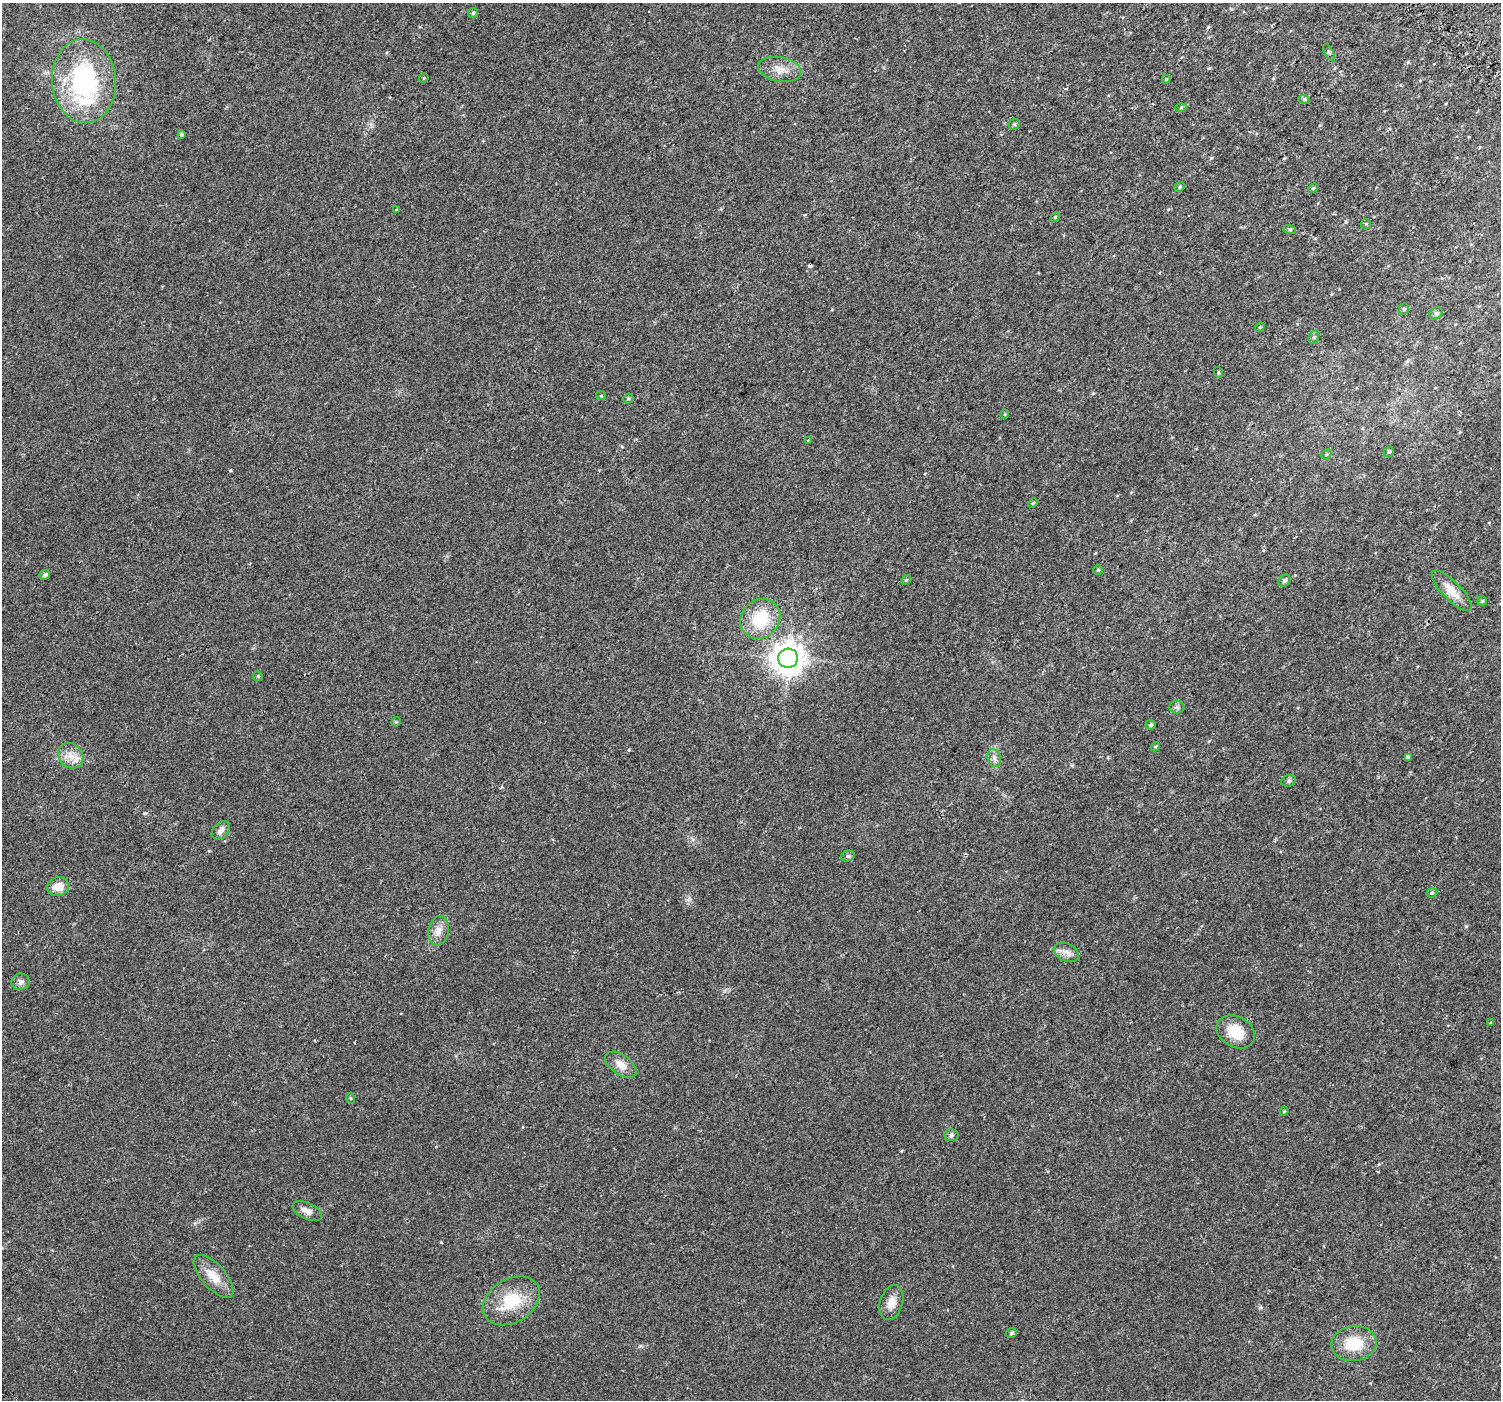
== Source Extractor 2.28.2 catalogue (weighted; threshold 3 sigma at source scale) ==
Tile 10 of 4 x 4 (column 2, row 3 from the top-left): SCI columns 1551-3049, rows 1677-3074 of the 6110 x 6080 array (HDU 1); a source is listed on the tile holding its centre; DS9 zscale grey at full resolution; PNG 1503 x 1402 px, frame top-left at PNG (2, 3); each listed source drawn as its Kron ellipse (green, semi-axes under 4 px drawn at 4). Shown black and unused: <1% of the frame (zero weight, under 2 of 3 exposures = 3% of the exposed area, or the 3 px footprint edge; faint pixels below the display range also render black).
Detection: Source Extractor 2.28.2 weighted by HDU 2 'WHT'; one run over the whole footprint, this tile lists its part. Background 0.0149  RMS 0.0057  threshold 0.0258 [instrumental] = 3 sigma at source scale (4.5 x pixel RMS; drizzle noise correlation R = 1.50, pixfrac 1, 0.0396/0.0396 arcsec/px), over >= 5 px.
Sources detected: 67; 1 cosmic-ray / hot-pixel residue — neither listed nor drawn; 2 inside a brighter listed object's ellipse — not listed separately; the other 64 listed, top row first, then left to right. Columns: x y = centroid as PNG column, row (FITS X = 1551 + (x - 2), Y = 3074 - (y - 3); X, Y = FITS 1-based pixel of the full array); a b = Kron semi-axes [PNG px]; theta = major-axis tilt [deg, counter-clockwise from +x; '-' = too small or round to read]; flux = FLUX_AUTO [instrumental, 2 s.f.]
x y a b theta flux
473 13 5 5 - 0.88
1329 52 9 4 -63 0.82
780 69 22 12 -11 6.6
424 78 5 4 - 0.54
1166 79 4 4 - 0.46
84 81 42 32 -85 65
1304 99 6 4 -19 0.69
1181 107 6 4 1 0.6
1014 124 6 5 - 0.85
182 134 3 3 - 3
1180 187 5 4 - 0.75
1313 188 5 4 - 0.65
397 210 4 3 - 0.49
1055 217 5 4 - 0.58
1366 224 5 5 - 0.58
1289 230 6 4 -19 0.76
1404 309 5 5 - 0.66
1436 313 7 5 31 1.2
1260 327 5 4 - 0.5
1314 337 7 5 74 0.96
1218 372 5 3 - 0.55
601 396 5 4 - 0.54
628 398 5 4 - 0.8
1005 414 5 3 - 0.51
808 440 3 2 - 0.87
1389 452 5 4 - 0.73
1326 454 5 4 - 0.71
1033 503 5 3 - 0.51
1098 570 5 5 - 0.77
45 575 5 5 - 1.3
906 580 6 4 42 0.68
1284 581 6 5 - 1
1451 591 27 9 -46 7.5
1482 601 5 4 - 0.9
760 619 21 19 44 20
788 658 9 9 - 770
258 676 5 4 - 0.66
1177 707 8 6 0 1.2
396 722 5 4 - 0.65
1151 725 5 5 - 1
1155 747 5 3 - 0.54
71 756 14 11 -44 5.8
994 758 9 6 -74 2
1408 758 4 3 - 13
1289 781 7 5 21 1.1
221 830 10 7 45 2.6
848 856 7 5 15 1.2
58 887 11 9 17 5.6
1432 893 6 4 21 0.74
438 931 15 10 78 4.4
1066 952 13 8 -24 3.1
21 982 9 8 - 1.9
1491 1022 4 3 - 0.47
1236 1032 20 15 -28 12
621 1065 18 10 -35 5.1
350 1098 5 3 - 0.5
1284 1111 4 4 - 0.57
951 1135 7 6 - 1.1
307 1211 16 8 -26 3.3
214 1276 26 12 -48 8.6
511 1301 30 21 31 21
891 1303 18 11 73 5.5
1011 1333 5 5 - 1.1
1354 1344 22 17 7 16
Unlisted compact peaks at least as high as the median listed source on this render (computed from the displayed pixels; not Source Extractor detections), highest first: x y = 1466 926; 230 470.